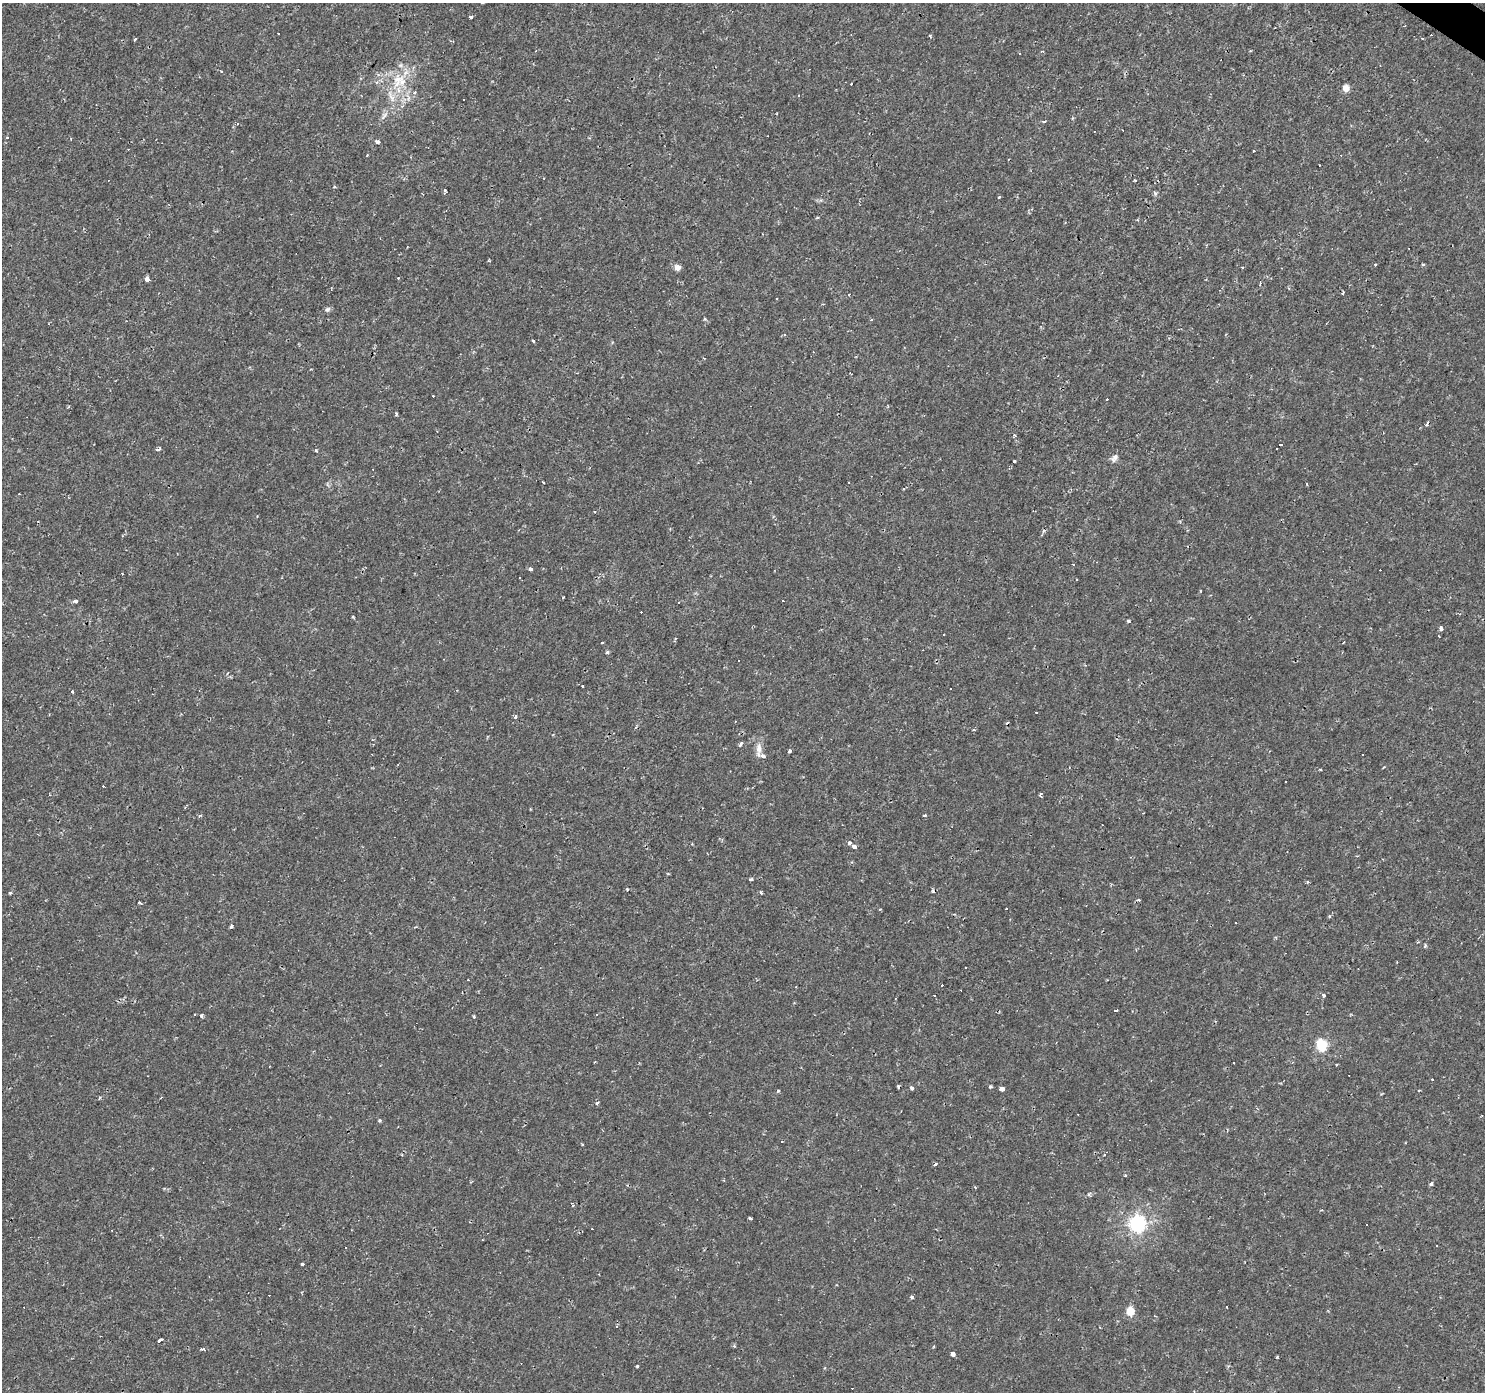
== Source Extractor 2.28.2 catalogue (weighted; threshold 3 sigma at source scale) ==
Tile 10 of 4 x 4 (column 2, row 3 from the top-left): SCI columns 1486-2968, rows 1637-3026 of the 5934 x 5985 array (HDU 1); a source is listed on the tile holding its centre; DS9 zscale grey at full resolution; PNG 1487 x 1394 px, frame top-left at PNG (2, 3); no overlay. Shown black and unused: <1% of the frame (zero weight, under 2 of 3 exposures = <1% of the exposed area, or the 3 px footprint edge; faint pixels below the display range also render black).
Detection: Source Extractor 2.28.2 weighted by HDU 2 'WHT'; one run over the whole footprint, this tile lists its part. Background 0.00108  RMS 0.0015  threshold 0.00681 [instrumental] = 3 sigma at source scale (4.5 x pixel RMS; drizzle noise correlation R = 1.50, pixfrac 1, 0.0396/0.0396 arcsec/px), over >= 5 px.
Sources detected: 180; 69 cosmic-ray / hot-pixel residue — not listed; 2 inside a brighter listed object's ellipse — not listed separately; the other 109 listed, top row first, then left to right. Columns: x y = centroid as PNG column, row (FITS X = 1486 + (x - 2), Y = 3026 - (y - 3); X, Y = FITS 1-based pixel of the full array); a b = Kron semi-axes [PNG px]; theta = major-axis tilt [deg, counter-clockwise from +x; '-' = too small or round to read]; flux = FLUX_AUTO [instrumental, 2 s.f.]
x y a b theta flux
471 17 4 3 - 0.65
930 36 4 3 - 0.18
135 39 3 3 - 0.54
1043 51 4 3 - 0.28
1250 51 4 3 - 0.12
222 71 3 3 - 0.31
397 79 32 13 72 4.5
851 84 3 2 - 0.15
1346 88 4 4 - 2.6
798 95 3 2 - 0.18
384 116 14 6 55 0.71
1044 121 6 3 11 0.21
377 141 4 3 - 2.1
1254 151 2 2 - 0.11
367 155 2 2 - 0.15
1319 165 2 2 - 0.13
1135 180 4 3 - 0.26
445 191 5 3 - 0.52
1155 193 5 4 - 0.39
999 197 4 3 - 0.13
1137 219 3 3 - 0.2
489 260 4 3 - 0.16
1375 264 3 3 - 0.58
1423 265 4 3 - 0.24
677 267 4 4 - 1.9
147 279 4 4 - 1.2
1260 284 6 3 88 0.3
1343 294 3 3 - 0.47
327 309 7 6 - 0.41
785 334 3 3 - 0.18
533 341 4 2 - 0.17
397 414 4 3 - 0.21
1427 424 4 3 - 1.1
1014 435 5 5 - 0.34
1280 444 4 3 - 230
158 449 4 3 - 0.46
316 450 5 4 - 0.18
1114 458 11 7 50 0.71
1014 461 3 3 - 0.59
543 482 3 3 - 0.55
1073 564 3 3 - 0.15
530 569 3 3 - 1.1
1201 591 4 2 - 0.14
783 600 3 2 - 0.18
75 601 4 3 - 0.48
1128 621 4 3 - 0.25
1441 628 5 4 - 0.37
1439 636 3 2 - 0.098
607 652 4 3 - 0.29
738 660 3 3 - 0.86
583 686 3 2 - 0.17
72 691 3 2 - 0.33
515 716 3 3 - 2.6
974 730 4 3 - 0.13
740 744 4 3 - 0.66
759 748 16 8 -90 1.2
789 751 4 3 - 0.94
1362 755 3 3 - 0.33
1321 770 3 2 - 0.14
1040 795 4 3 - 0.38
924 815 3 3 - 0.21
1102 825 2 2 - 0.11
849 843 4 4 - 0.42
854 847 4 3 - 1
751 879 5 3 - 0.29
627 889 4 3 - 0.24
10 893 4 4 - 0.19
761 893 5 3 - 0.15
1139 900 4 4 - 0.19
140 903 5 3 - 0.23
1329 916 4 3 - 0.15
231 926 4 3 - 0.33
1425 946 5 3 - 0.32
966 967 3 2 - 0.22
942 985 4 3 - 40
1323 995 3 3 - 0.74
1116 1010 5 3 - 0.39
597 1014 3 2 - 0.24
201 1015 3 3 - 1.1
474 1017 3 3 - 0.26
1321 1045 6 5 - 14
595 1062 3 2 - 0.11
1234 1062 3 3 - 0.3
1337 1065 3 3 - 0.4
991 1087 3 3 - 0.31
912 1088 3 3 - 0.83
1002 1089 4 3 - 1.6
778 1091 4 3 - 0.21
597 1103 5 3 - 0.21
379 1120 5 4 - 0.18
582 1144 3 3 - 0.15
935 1164 4 2 - 0.27
1125 1175 3 3 - 0.53
1431 1184 5 3 - 0.31
1088 1194 6 3 69 0.2
573 1205 4 3 - 0.3
750 1218 4 3 - 0.22
1137 1223 7 6 - 49
302 1264 3 3 - 0.27
912 1297 3 3 - 1.1
1227 1306 3 3 - 0.39
1130 1311 5 5 - 5.5
617 1326 3 3 - 0.19
160 1340 5 3 - 1.4
734 1346 4 4 - 0.18
202 1349 4 3 - 0.39
952 1354 4 4 - 1.1
1277 1357 3 3 - 0.17
637 1366 3 2 - 0.17
Unlisted compact peaks at least as high as the median listed source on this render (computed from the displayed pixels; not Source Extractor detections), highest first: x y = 353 617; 563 597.